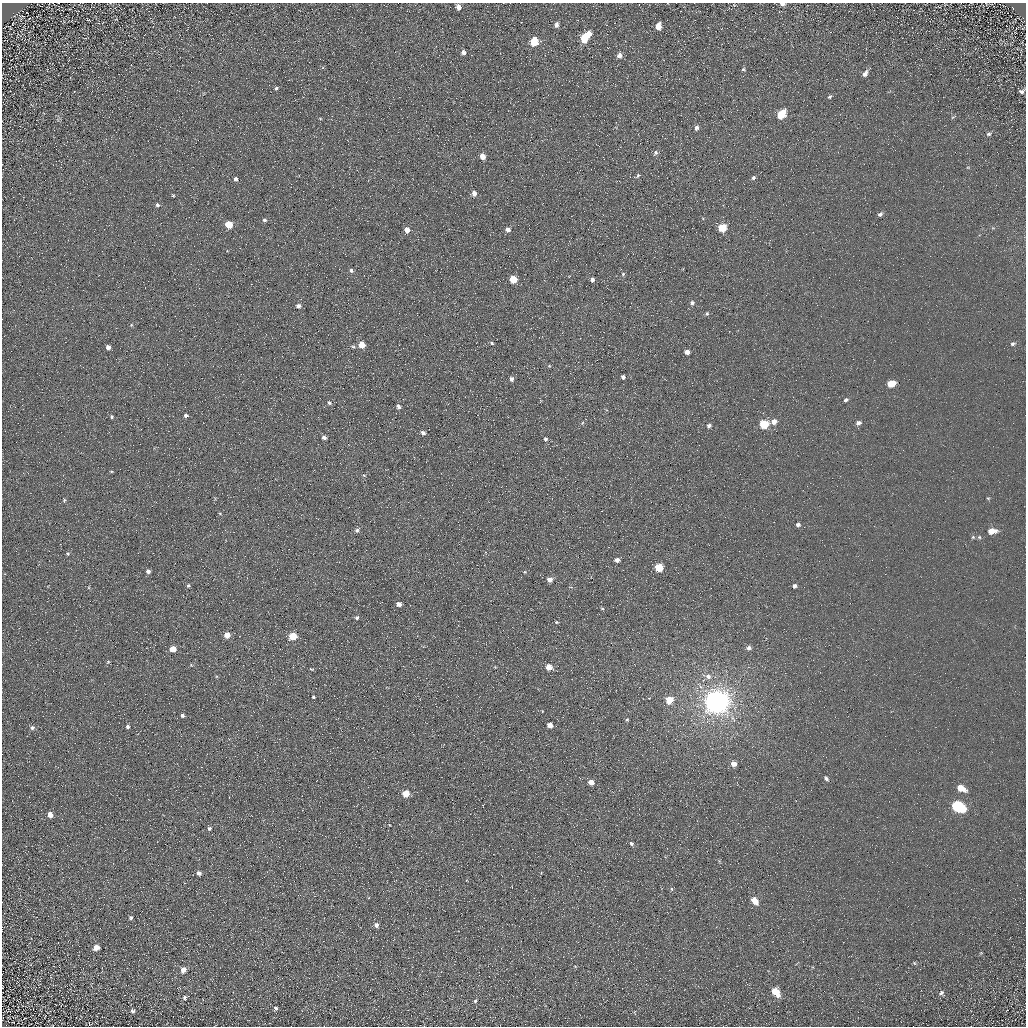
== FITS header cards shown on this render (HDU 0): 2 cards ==
NAXIS1  =                 1024 / Required FITS header
NAXIS2  =                 1024 / Required FITS header

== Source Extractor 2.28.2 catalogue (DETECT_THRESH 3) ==
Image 1024 x 1024 px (HDU 0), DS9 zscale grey, 1 PNG px = 1 image px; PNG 1028 x 1028 px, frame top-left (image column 1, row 1024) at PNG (2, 3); no overlay
Background 5.29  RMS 7.7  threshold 23.2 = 3 sigma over >= 5 px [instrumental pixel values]
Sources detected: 132; all 132 listed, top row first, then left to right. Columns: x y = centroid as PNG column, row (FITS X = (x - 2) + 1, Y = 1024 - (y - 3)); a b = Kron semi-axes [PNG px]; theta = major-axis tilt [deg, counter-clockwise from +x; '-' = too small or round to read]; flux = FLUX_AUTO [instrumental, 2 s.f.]
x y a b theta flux
782 4 6 3 -2 1900
734 5 5 3 - 420
458 7 5 4 - 2900
407 11 3 2 - 600
556 25 5 4 - 1800
658 26 6 4 81 5200
589 34 5 5 - 3500
584 39 6 5 - 16000
534 42 6 5 - 20000
463 52 5 4 - 1900
619 55 7 5 75 2300
743 69 6 5 - 740
865 74 8 5 53 2400
276 88 5 4 - 760
1022 91 5 4 - 1200
830 97 5 4 - 850
781 114 7 5 50 17000
953 117 6 3 18 560
320 118 5 3 - 420
696 128 7 4 79 1900
989 134 6 5 - 1000
655 153 7 5 55 1300
482 156 5 4 - 5100
638 175 6 4 62 800
753 178 5 4 - 1200
236 179 5 5 - 1200
474 193 5 5 - 2900
173 195 4 3 - 520
157 205 5 5 - 1200
880 214 5 4 - 1300
264 220 5 5 - 990
229 225 5 5 - 12000
722 228 5 5 - 17000
508 229 5 5 - 2800
407 230 5 4 - 4200
351 270 5 5 - 1000
623 274 4 4 - 770
513 279 5 5 - 12000
592 280 4 4 - 1800
692 303 6 5 - 1400
298 306 6 5 - 1700
707 314 5 5 - 960
131 325 5 3 - 440
492 343 5 4 - 720
1012 344 6 4 24 970
362 345 5 5 - 7800
108 347 4 4 - 2300
353 347 6 4 -20 820
687 352 4 4 - 3200
549 366 5 3 - 460
623 377 4 4 - 1200
512 379 5 5 - 1700
891 384 6 5 - 11000
846 400 5 4 - 1200
329 403 6 5 - 1100
398 406 6 5 - 1500
186 415 5 5 - 1200
111 417 5 4 - 720
774 422 6 5 - 3400
582 423 5 3 - 540
858 423 5 4 - 2000
764 424 6 5 - 22000
709 426 4 4 - 1400
423 433 5 4 - 1600
324 437 5 5 - 1600
545 439 6 5 - 1100
111 471 5 3 - 460
364 475 5 3 - 530
988 498 5 3 - 460
64 500 5 4 - 600
220 513 5 3 - 420
798 525 4 4 - 1500
357 530 6 5 - 1200
992 531 8 5 5 6300
973 537 6 5 - 700
979 537 5 5 - 750
68 554 5 5 - 610
617 560 4 4 - 2300
659 568 5 5 - 18000
148 571 5 5 - 1600
525 572 5 4 - 530
550 579 6 5 - 3200
188 586 5 4 - 830
794 586 4 4 - 1400
399 604 5 4 - 2500
602 608 4 3 - 550
357 618 5 5 - 950
556 622 4 3 - 550
227 635 5 4 - 5500
293 636 5 5 - 16000
749 648 5 5 - 1700
172 649 5 4 - 7600
108 662 5 4 - 550
191 665 4 4 - 520
549 667 5 4 - 5900
311 669 5 3 - 580
708 676 8 7 - 2400
313 697 3 3 - 790
669 700 5 5 - 12000
717 702 8 7 - 810000
182 715 4 4 - 1400
627 720 5 4 - 640
593 723 2 2 - 260
550 725 5 4 - 3900
128 727 4 4 - 1100
32 728 5 5 - 1200
733 764 5 4 - 3900
826 778 5 4 - 1300
591 782 4 4 - 5100
961 788 8 5 -27 7200
406 794 5 4 - 13000
958 806 9 6 -27 60000
50 815 5 5 - 3300
209 828 5 4 - 1200
632 844 6 5 - 1200
719 861 4 4 - 550
199 873 4 4 - 2300
671 889 5 4 - 860
754 901 6 5 - 7300
131 918 5 5 - 1000
376 925 5 5 - 2500
96 948 6 5 - 3500
914 963 5 3 - 510
183 970 6 5 - 3900
775 992 8 5 -52 12000
941 993 7 5 46 1300
185 997 5 5 - 1100
475 1001 5 4 - 690
275 1008 5 5 - 1100
133 1011 7 5 2 1100
2 1020 2 2 - 550
13 1022 3 2 - 230
At the frame edge (FLAGS 8, measured only in part): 2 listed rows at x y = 782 4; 2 1020